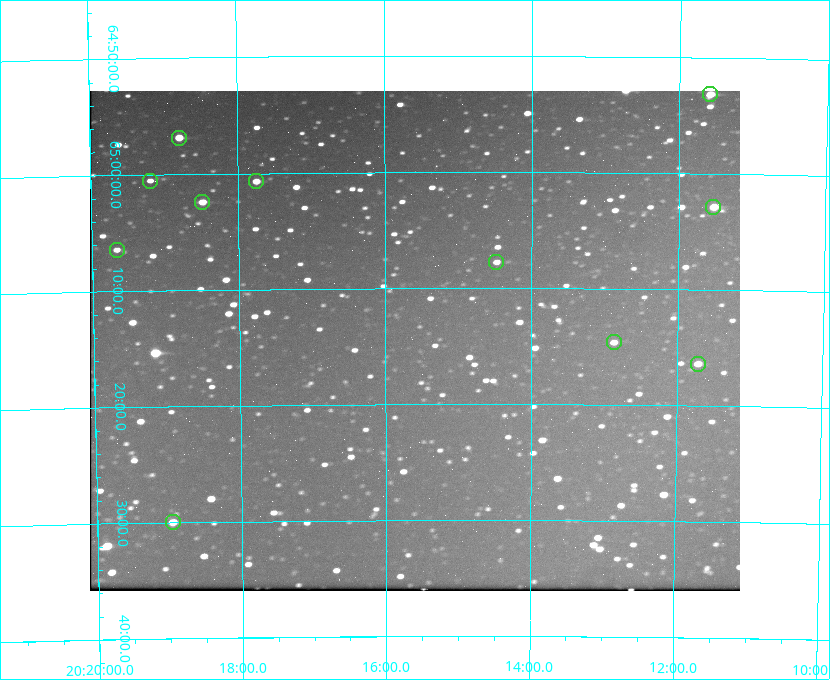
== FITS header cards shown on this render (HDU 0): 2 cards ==
NAXIS1  =                  650 / Width of table row in bytes
NAXIS2  =                  500 / Number of rows in table

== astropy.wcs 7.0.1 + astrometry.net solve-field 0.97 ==
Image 650 x 500 px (HDU 0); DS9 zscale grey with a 90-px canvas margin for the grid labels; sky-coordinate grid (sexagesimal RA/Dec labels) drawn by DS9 from the SOLVED WCS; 11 Tycho-2 reference stars matched to detected sources circled (green)
Header WCS: none
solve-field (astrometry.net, Tycho-2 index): SOLVED blind (the file carries no WCS)
Solved WCS: RA---TAN-SIP/DEC--TAN-SIP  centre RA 20:15:36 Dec +65:15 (303.90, +65.24 deg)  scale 5.17 arcsec/px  FOV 56.0' x 43.1'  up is -180 deg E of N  parity flipped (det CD > 0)
(file carries no celestial WCS; the grid is the blind solution)
Tycho-2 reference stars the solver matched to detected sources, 11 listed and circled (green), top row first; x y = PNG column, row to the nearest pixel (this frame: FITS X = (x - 90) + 1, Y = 500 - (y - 91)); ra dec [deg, ICRS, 3 dp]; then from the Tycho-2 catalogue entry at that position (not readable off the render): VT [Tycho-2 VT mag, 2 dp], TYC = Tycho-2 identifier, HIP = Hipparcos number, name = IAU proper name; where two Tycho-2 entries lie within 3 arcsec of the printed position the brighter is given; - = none
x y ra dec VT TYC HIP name
710 94 302.897 +64.886 9.40 4240-717-1 - -
179 138 304.698 +64.948 10.27 4241-1684-1 - -
150 181 304.798 +65.009 11.15 4241-1628-1 - -
256 181 304.437 +65.012 10.41 4241-1775-1 - -
202 202 304.620 +65.041 10.25 4241-1573-1 - -
713 207 302.882 +65.048 10.25 4240-98-1 - -
117 250 304.916 +65.107 11.17 4241-1518-1 - -
496 262 303.620 +65.129 11.18 4240-34-1 - -
614 342 303.217 +65.244 11.17 4240-236-1 - -
698 364 302.928 +65.273 10.74 4240-760-1 - -
173 522 304.739 +65.499 10.16 4241-1715-1 - -